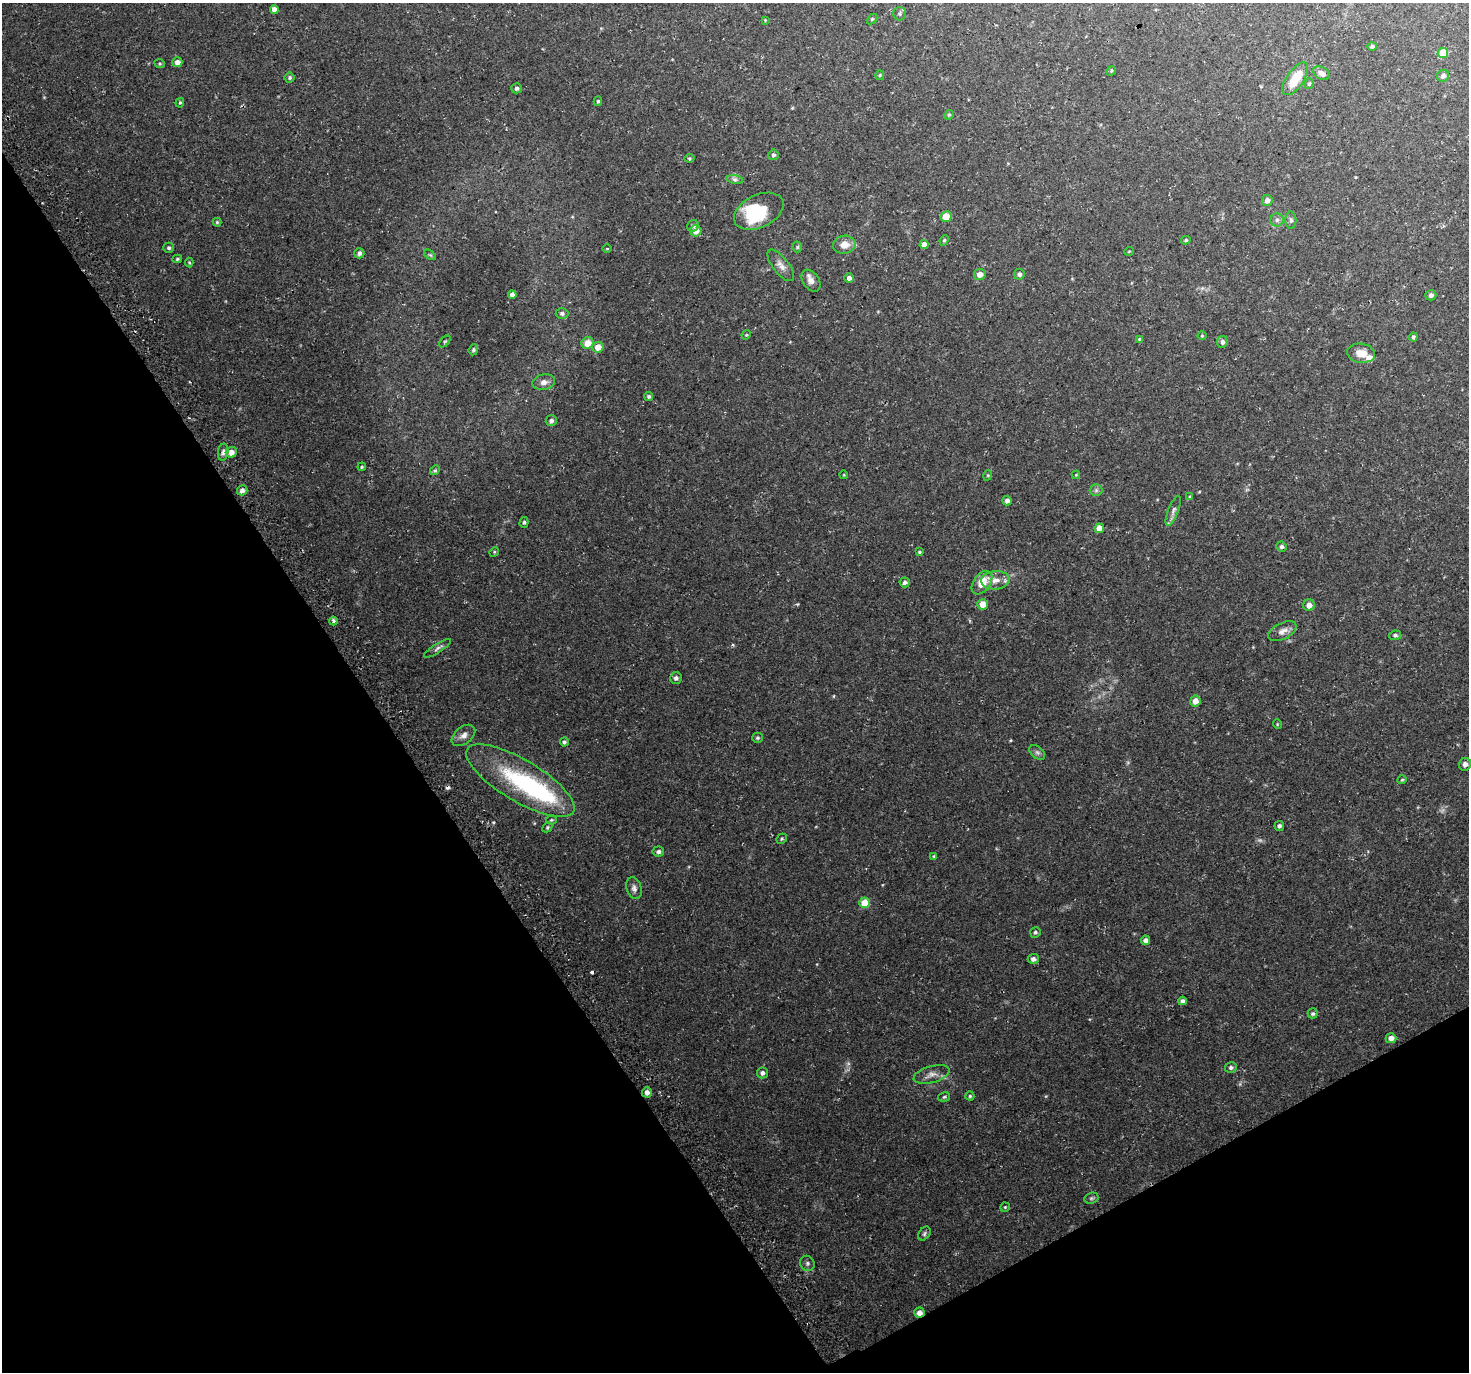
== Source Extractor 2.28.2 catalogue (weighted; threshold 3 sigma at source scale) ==
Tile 14 of 4 x 4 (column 2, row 4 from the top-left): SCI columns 1501-2967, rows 197-1566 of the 5930 x 5812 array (HDU 1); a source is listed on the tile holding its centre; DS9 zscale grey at full resolution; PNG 1471 x 1374 px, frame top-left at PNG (2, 3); each listed source drawn as its Kron ellipse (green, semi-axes under 4 px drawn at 4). Shown black and unused: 31% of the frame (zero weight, under 3 of 4 exposures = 3% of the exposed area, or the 3 px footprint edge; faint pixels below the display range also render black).
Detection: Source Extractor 2.28.2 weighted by HDU 2 'WHT'; one run over the whole footprint, this tile lists its part. Background 0.0573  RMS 0.0044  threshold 0.0199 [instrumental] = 3 sigma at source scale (4.5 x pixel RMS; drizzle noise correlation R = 1.50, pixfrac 1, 0.0396/0.0396 arcsec/px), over >= 5 px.
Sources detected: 132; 2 too faint to see at this stretch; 2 inside a brighter object's white glare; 2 cosmic-ray / hot-pixel residue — neither listed nor drawn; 2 inside a brighter listed object's ellipse — not listed separately; the other 124 listed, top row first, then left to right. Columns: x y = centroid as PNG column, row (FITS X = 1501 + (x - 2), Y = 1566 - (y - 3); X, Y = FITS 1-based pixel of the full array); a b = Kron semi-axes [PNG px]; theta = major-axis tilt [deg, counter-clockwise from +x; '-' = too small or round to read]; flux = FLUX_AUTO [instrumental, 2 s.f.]
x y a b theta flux
274 9 4 4 - 2.1
900 14 7 6 - 0.91
872 19 6 4 45 0.51
765 20 4 4 - 0.34
1372 46 5 4 - 0.97
1443 53 5 5 - 9.1
177 62 5 5 - 2.4
160 64 5 3 - 0.47
1111 71 5 4 - 0.48
1322 73 9 6 -30 2.1
880 75 5 4 - 0.54
1443 76 6 6 - 1.5
290 78 5 5 - 0.7
1295 79 19 8 55 10
1309 84 5 4 - 0.69
517 88 5 5 - 0.99
598 101 5 3 - 0.53
180 103 5 4 - 0.5
949 115 5 4 - 0.54
773 155 5 5 - 1
690 158 5 4 - 0.48
735 179 8 4 -8 0.94
1267 200 6 5 - 1.8
759 211 26 16 26 18
946 217 5 5 - 5.7
1277 220 6 6 - 1.3
1291 220 8 5 -89 0.97
217 222 4 4 - 0.53
693 226 6 5 - 1
696 231 5 5 - 3.4
944 240 5 4 - 0.6
1186 240 5 4 - 0.56
924 244 4 4 - 2.3
844 245 11 9 10 4.4
797 247 5 5 - 0.58
169 248 5 5 - 0.94
607 249 4 3 - 0.52
1129 251 5 3 - 0.3
359 253 5 5 - 1.4
430 255 7 3 -36 0.49
177 259 5 3 - 0.65
189 263 5 4 - 0.44
781 265 19 8 -52 2.9
980 274 6 5 - 3
1019 274 5 5 - 1.2
849 278 4 4 - 1.6
811 281 12 8 -55 2.4
512 295 4 4 - 2.2
1431 295 5 5 - 1.1
562 313 6 5 - 1.1
746 335 5 4 - 0.46
1202 336 4 4 - 0.39
1413 337 4 4 - 0.76
1139 339 4 3 - 0.68
445 341 7 3 47 0.5
1222 342 6 5 - 1.4
587 343 6 5 - 4.8
598 347 5 5 - 4.1
473 350 5 4 - 0.78
1361 353 14 9 -8 4.7
544 382 11 7 12 2.5
649 396 4 4 - 0.79
551 421 5 5 - 1.1
223 452 8 5 82 1.2
231 452 5 5 - 2.9
362 467 4 3 - 0.48
435 470 5 4 - 0.63
844 475 4 3 - 0.33
988 475 5 3 - 0.41
1076 475 4 4 - 0.38
242 490 5 5 - 1.8
1096 490 6 6 - 0.9
1190 496 4 4 - 0.42
1007 501 4 4 - 1.6
1173 511 16 5 68 1.6
524 522 5 4 - 0.7
1099 528 5 4 - 3.4
1282 547 5 5 - 1.1
494 552 5 4 - 0.49
919 552 4 3 - 0.53
995 580 14 9 5 3.9
905 582 5 5 - 1.3
982 583 13 8 54 6.8
983 604 5 5 - 5.1
1309 605 6 5 - 2.3
333 621 4 3 - 1
1282 631 15 8 26 2.6
1395 635 6 5 - 0.87
438 648 16 4 33 1.3
676 678 6 6 - 1.3
1195 701 5 5 - 3
1277 724 5 3 - 0.37
463 735 13 8 38 2.6
757 738 5 5 - 0.66
564 742 4 4 - 0.81
1037 752 9 5 -40 1.1
1465 764 6 6 - 1.8
1402 780 5 4 - 0.45
520 781 61 21 -31 40
551 820 5 4 - 0.49
1279 826 5 4 - 1
547 827 5 4 - 0.59
782 839 5 4 - 0.59
658 851 6 5 - 1.2
934 856 4 4 - 0.47
634 888 11 7 -73 1.7
865 903 5 5 - 9.8
1035 932 5 5 - 0.81
1146 940 5 4 - 1.6
1033 959 5 5 - 1.5
1182 1001 4 4 - 1.1
1313 1013 5 5 - 0.85
1391 1038 5 5 - 2.5
1231 1068 6 5 - 1.1
762 1073 5 5 - 1.3
931 1074 18 8 16 2.9
647 1092 5 5 - 1.9
970 1096 4 4 - 0.51
944 1097 6 4 14 0.67
1091 1198 7 5 20 0.76
1005 1207 5 4 - 0.49
924 1234 8 5 53 0.82
807 1263 8 7 - 1.1
919 1313 5 5 - 2.4
Overlapping masked pixels (flux is a lower limit): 1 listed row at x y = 919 1313